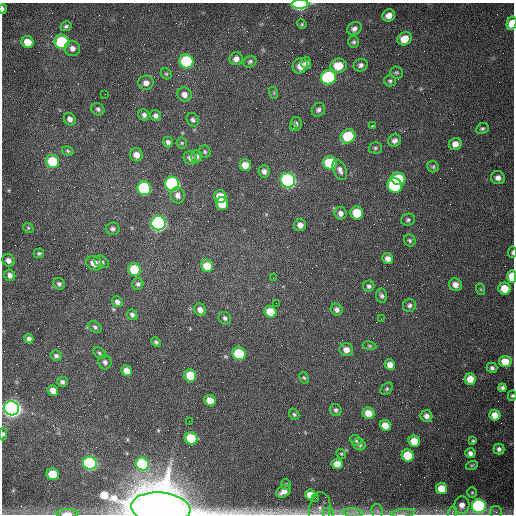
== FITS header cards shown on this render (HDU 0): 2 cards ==
NAXIS1  =                  512 /fastest changing axis
NAXIS2  =                  512 /next to fastest changing axis

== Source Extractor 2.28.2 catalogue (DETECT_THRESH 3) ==
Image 512 x 512 px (HDU 0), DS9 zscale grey, 1 PNG px = 1 image px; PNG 516 x 516 px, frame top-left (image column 1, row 512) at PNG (2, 3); each listed source drawn as its Kron ellipse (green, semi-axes under 4 px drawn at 4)
Background 1540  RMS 24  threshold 71.7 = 3 sigma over >= 5 px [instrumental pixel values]
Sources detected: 160; all 160 listed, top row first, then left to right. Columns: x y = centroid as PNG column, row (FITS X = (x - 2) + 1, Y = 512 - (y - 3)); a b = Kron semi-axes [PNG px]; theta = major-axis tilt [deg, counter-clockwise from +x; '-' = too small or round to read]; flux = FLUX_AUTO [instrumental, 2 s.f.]
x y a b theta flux
300 4 8 4 1 1.9e+05
3 9 5 2 - 2.7e+03
389 15 6 6 - 1.1e+04
511 23 7 5 74 1.8e+04
302 24 5 4 - 1.9e+03
66 26 6 4 28 3.3e+03
354 29 7 6 - 6.6e+03
404 39 7 6 - 2.4e+04
27 42 6 6 - 2.4e+04
62 42 7 7 - 9.9e+04
354 42 6 5 - 3.2e+03
72 48 7 7 - 7.8e+03
236 59 7 6 - 7.7e+03
186 61 7 7 - 1.3e+05
250 62 7 5 30 3.7e+03
306 63 6 5 - 6.2e+03
361 65 7 6 - 5.7e+03
300 66 8 7 - 1.4e+04
338 66 8 7 - 3.3e+04
396 73 6 6 - 3.1e+03
166 74 6 5 - 2.1e+03
328 77 7 7 - 2.0e+05
390 81 5 5 - 3.2e+03
146 83 8 7 - 9.0e+03
274 93 6 4 -72 2.0e+03
105 94 2 2 - 9.7e+02
184 94 7 7 - 8.3e+03
98 109 7 6 - 4.2e+03
318 110 7 6 - 4.9e+03
144 115 6 5 - 4.7e+03
156 116 6 5 - 5.3e+03
70 119 6 5 - 6.9e+03
193 120 7 6 - 4.3e+03
296 124 7 6 - 5.0e+03
372 126 3 3 - 6.7e+03
293 128 2 2 - 1.4e+03
482 128 6 5 - 3.1e+03
348 136 8 6 38 6.0e+04
395 141 7 6 - 5.8e+03
168 142 5 5 - 5.1e+03
182 143 5 5 - 2.2e+03
455 144 6 6 - 1.0e+04
375 148 6 5 - 2.8e+03
68 151 6 4 -18 2.5e+03
205 152 6 5 - 2.7e+03
136 155 7 6 - 1.1e+04
197 156 6 5 - 4.7e+03
190 158 7 6 - 7.8e+03
52 161 7 6 - 6.2e+04
330 163 7 6 - 8.7e+04
245 165 6 5 - 1.8e+04
433 166 6 5 - 2.7e+03
340 170 11 6 -66 7.8e+03
264 171 6 5 - 5.9e+03
498 178 7 6 - 8.0e+03
398 179 7 6 - 7.1e+04
288 180 7 7 - 4.5e+05
172 184 7 7 - 2.7e+05
395 185 7 7 - 1.2e+05
144 188 7 6 - 2.0e+05
178 195 8 7 - 8.0e+03
220 196 6 6 - 2.7e+04
222 204 6 6 - 3.4e+04
340 213 6 6 - 7.5e+03
357 213 6 6 - 4.8e+04
408 220 7 6 - 3.5e+03
158 223 7 7 - 5.5e+05
300 225 6 6 - 9.0e+03
28 228 5 4 - 2.0e+03
113 229 7 6 - 4.4e+03
410 240 6 5 - 3.4e+03
512 252 6 3 87 2.6e+03
39 253 5 4 - 2.5e+03
388 259 5 5 - 9.2e+03
8 260 6 5 - 8.0e+03
101 262 8 5 -28 5.0e+03
94 263 8 6 -25 1.4e+04
207 266 6 6 - 3.2e+04
134 269 6 6 - 6.8e+04
10 275 6 5 - 6.7e+03
512 277 6 4 90 3.1e+04
273 278 2 2 - 6.5e+02
59 284 6 5 - 4.1e+03
138 284 5 5 - 4.4e+03
455 285 7 6 - 1.1e+04
369 286 6 5 - 4.2e+03
480 289 6 4 -70 1.9e+03
505 289 6 6 - 2.7e+04
382 296 7 5 -82 4.6e+03
117 302 6 5 - 6.4e+03
276 303 2 2 - 1.1e+03
409 305 6 6 - 4.6e+03
200 310 6 6 - 1.0e+04
337 310 6 5 - 5.5e+03
270 312 6 5 - 3.2e+04
132 315 6 4 -43 4.4e+03
225 318 6 6 - 4.4e+03
381 319 2 2 - 7.9e+02
95 327 7 5 -36 3.7e+03
29 339 5 4 - 5.1e+03
156 342 5 4 - 3.3e+03
369 346 7 3 -9 2.0e+03
346 350 7 6 - 1.1e+04
99 353 7 5 -41 3.0e+03
239 354 6 6 - 1.0e+05
56 356 6 5 - 4.3e+03
505 361 6 5 - 2.8e+04
105 362 7 6 - 5.7e+03
390 365 5 5 - 1.2e+04
492 368 5 5 - 4.5e+03
127 371 6 5 - 1.4e+04
190 376 6 6 - 4.3e+04
304 378 6 4 -62 2.5e+03
470 379 5 5 - 2.4e+04
62 382 5 5 - 4.3e+03
502 388 4 4 - 4.2e+03
387 389 7 5 41 2.9e+03
53 390 5 5 - 1.3e+04
512 396 5 4 - 2.5e+03
210 400 6 5 - 2.5e+04
12 408 7 7 - 1.3e+06
336 410 6 5 - 4.2e+03
368 413 6 5 - 2.5e+04
294 414 6 5 - 3.0e+03
495 415 5 5 - 1.9e+04
426 416 6 5 - 7.5e+03
189 421 2 2 - 6.6e+02
385 425 6 5 - 2.0e+04
3 434 6 4 84 3.1e+03
191 438 6 6 - 6.1e+04
356 440 6 5 - 3.1e+03
414 441 6 5 - 2.6e+04
473 441 4 3 - 2.3e+03
359 444 6 5 - 4.5e+03
499 449 5 5 - 5.4e+03
470 453 5 5 - 7.1e+03
341 454 5 4 - 1.9e+03
408 455 6 6 - 5.0e+04
90 463 7 6 - 4.2e+05
142 464 7 6 - 1.5e+05
337 464 5 5 - 2.1e+04
472 465 6 3 18 1.6e+03
53 474 6 6 - 4.2e+04
286 484 5 5 - 2.5e+03
442 489 6 5 - 3.3e+04
284 491 8 5 34 1.2e+04
472 492 5 4 - 2.1e+03
310 495 5 5 - 1.9e+04
316 498 2 2 - 3.7e+03
462 505 9 7 76 1.3e+04
479 506 7 6 - 3.4e+05
161 508 30 15 -5 1.1e+07
320 509 17 11 85 1.3e+04
377 511 7 5 -79 4.5e+03
453 512 6 4 70 2.7e+03
496 512 6 6 - 4.1e+03
67 513 11 4 0 9.7e+03
328 513 6 5 - 4.0e+03
353 513 10 4 -6 6.1e+03
403 513 12 3 5 5.5e+03
At the frame edge (FLAGS 8, measured only in part): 12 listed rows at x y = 300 4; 3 9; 511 23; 512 252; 512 277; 512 396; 12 408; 3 434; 161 508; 67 513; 328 513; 403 513